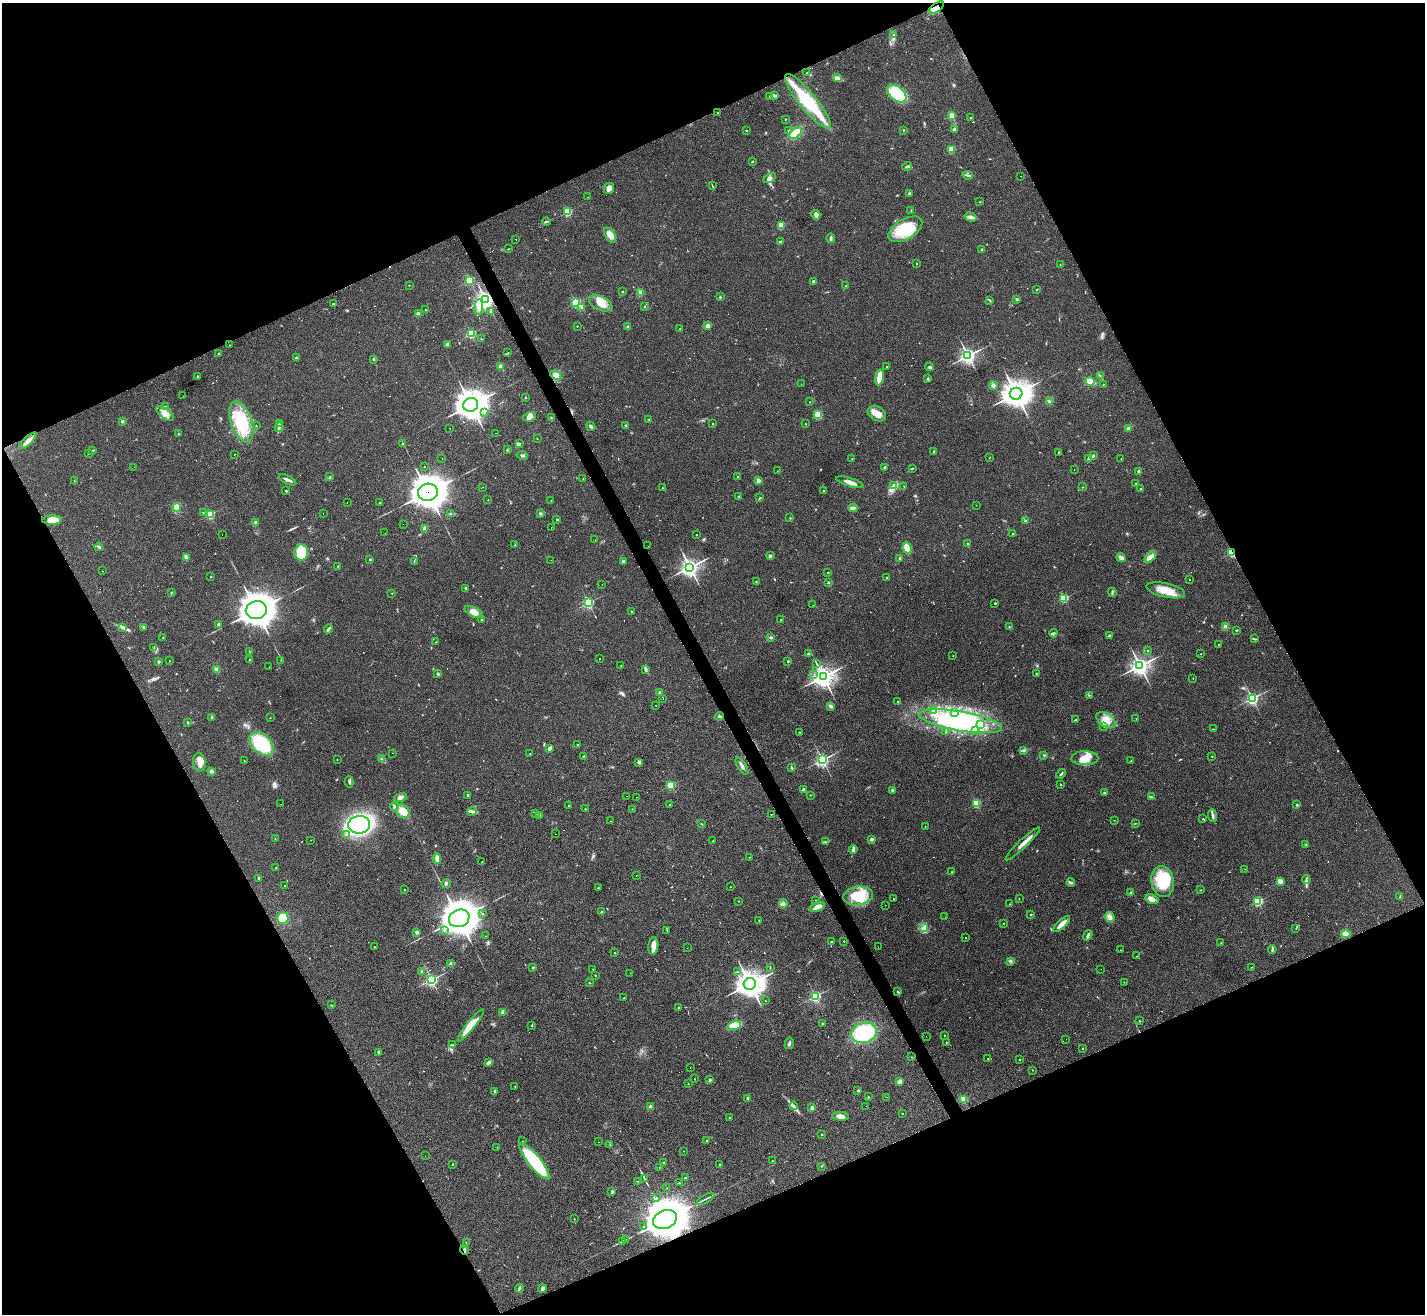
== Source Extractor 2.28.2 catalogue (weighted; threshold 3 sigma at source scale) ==
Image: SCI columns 5-5696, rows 287-5531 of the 5696 x 5686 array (HDU 1 of 3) = the unmasked area's bounding box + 8 px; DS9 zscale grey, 4 x 4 block average (1 PNG px = mean of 4 x 4 image px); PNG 1427 x 1316 px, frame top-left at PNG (2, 3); each listed source drawn as its Kron ellipse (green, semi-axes under 4 px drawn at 4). Shown black and unused: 46% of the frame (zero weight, under 2 of 3 exposures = <1% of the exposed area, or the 3 px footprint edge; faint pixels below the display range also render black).
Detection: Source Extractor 2.28.2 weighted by HDU 2 'WHT'. Background 0.0791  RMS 0.0075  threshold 0.0339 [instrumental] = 3 sigma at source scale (4.5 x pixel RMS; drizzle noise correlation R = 1.50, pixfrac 1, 0.05/0.05 arcsec/px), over >= 5 px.
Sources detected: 623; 4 too faint to see at this stretch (4 x 4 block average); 2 inside a brighter object's white glare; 15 cosmic-ray / hot-pixel residue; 1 long thin detection or spike segment (spike, bleed or trail) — neither listed nor drawn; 5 coinciding with a brighter row at this scale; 13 inside a brighter listed object's ellipse — not listed separately; of the other 583, all 500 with FLUX_AUTO >= 1.16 (the completeness limit of this list) listed and drawn (83 fainter detections not listed), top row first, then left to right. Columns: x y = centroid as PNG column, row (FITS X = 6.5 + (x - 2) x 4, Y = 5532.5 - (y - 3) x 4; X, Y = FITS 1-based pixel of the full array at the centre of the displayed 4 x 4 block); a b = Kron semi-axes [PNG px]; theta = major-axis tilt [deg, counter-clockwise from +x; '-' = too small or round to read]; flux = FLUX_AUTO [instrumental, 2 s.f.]
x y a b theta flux
936 8 9 4 36 27
893 35 3 2 - 3.6
807 73 2 2 - 2.4
837 78 4 3 - 9.4
897 94 11 6 -40 300
769 96 2 2 - 1.8
774 96 2 2 - 1.5
808 101 34 8 -51 250
718 113 2 2 - 2.5
952 115 2 2 - 140
970 118 2 2 - 2.8
786 119 2 2 - 7.4
954 129 2 2 - 29
788 130 2 2 - 1.9
903 130 2 2 - 12
747 131 2 2 - 1.9
795 133 7 4 36 84
951 149 2 2 - 190
752 161 3 2 - 3.3
907 166 5 2 - 11
968 175 5 2 - 6.4
1021 176 2 2 - 1.2
770 178 7 4 30 13
712 186 3 2 - 2.7
609 188 6 5 - 22
909 193 2 2 - 5.7
588 197 2 2 - 1.3
980 202 2 2 - 1.6
911 211 3 2 - 2.1
568 212 2 2 - 330
816 215 5 3 - 19
970 217 6 3 -16 24
546 221 4 2 - 5.6
781 225 2 2 - 200
905 229 19 10 31 170
610 235 8 5 -56 51
831 238 4 2 - 8.5
516 239 2 2 - 5.1
781 241 2 2 - 2.6
508 249 2 2 - 1.8
982 250 2 2 - 10
917 264 2 2 - 5.4
1060 264 2 2 - 1.3
470 280 2 2 - 360
813 281 2 2 - 23
409 285 2 2 - 1.3
846 286 2 2 - 3
1037 290 2 2 - 2.6
622 292 2 2 - 8.2
640 293 2 2 - 130
720 297 2 2 - 12
485 299 3 3 - 1600
1017 299 2 2 - 28
989 300 3 2 - 3.6
576 303 2 2 - 420
601 303 12 7 -25 52
334 304 3 2 - 2.9
479 307 8 3 84 22
582 307 3 2 - 5.8
645 307 2 2 - 1.8
425 309 2 2 - 1.8
490 312 3 2 - 4.4
418 314 2 2 - 63
577 326 2 2 - 5.4
628 326 2 2 - 11
707 326 2 2 - 100
680 328 2 2 - 1.4
471 333 2 2 - 450
481 339 2 2 - 2.5
230 345 2 2 - 1.3
447 345 3 2 - 12
218 353 2 2 - 1.3
508 353 2 2 - 1.4
968 356 3 3 - 1200
296 358 2 2 - 8.2
373 359 3 2 - 4.1
501 366 2 2 - 25
887 366 2 2 - 1.6
930 367 4 2 - 7.3
556 375 6 4 -27 18
1100 375 2 2 - 1.6
197 376 2 2 - 13
879 377 8 3 81 61
927 378 3 2 - 2
1090 381 4 3 - 82
801 384 2 2 - 1.8
1103 384 2 2 - 3.1
993 385 4 3 - 11
1016 394 6 6 - 4900
183 396 2 2 - 1.3
526 397 2 2 - 2
1049 401 3 2 - 6.5
810 402 2 2 - 1.2
471 405 7 6 - 5600
166 407 2 2 - 1.4
484 412 2 2 - 2.2
165 413 10 5 -37 33
877 414 10 7 -30 43
818 415 4 3 - 53
530 417 6 4 11 23
551 418 3 2 - 3.4
649 419 2 2 - 1.5
122 421 2 2 - 38
241 422 21 10 -71 220
279 423 3 2 - 5.1
713 424 2 2 - 7.5
806 424 2 2 - 2.6
256 426 2 2 - 1.6
591 426 5 3 - 11
626 426 3 2 - 4.9
279 427 4 2 - 8.6
450 428 2 2 - 27
1128 428 3 3 - 8.2
496 433 2 2 - 4.4
178 434 2 2 - 1.7
537 439 2 2 - 4.7
28 441 11 3 44 30
403 443 2 2 - 3.3
520 444 2 2 - 3.3
93 450 2 2 - 7
507 450 2 2 - 14
934 451 2 2 - 14
88 453 2 2 - 3.1
1059 453 3 2 - 4.8
234 454 2 2 - 1.9
522 455 5 2 - 6.3
1094 455 3 2 - 4
989 457 3 2 - 1.9
442 458 2 2 - 1.7
1089 458 3 2 - 15
852 459 2 2 - 2.8
1121 459 2 2 - 1.6
424 466 2 2 - 7.8
134 467 2 2 - 1.4
885 467 2 2 - 30
912 468 3 2 - 3
1074 470 2 2 - 1.6
777 471 2 2 - 1.2
1139 471 2 2 - 30
330 476 2 2 - 1.6
738 477 2 2 - 9
583 479 2 2 - 3.1
288 480 9 2 -24 16
74 481 2 2 - 1.3
758 481 2 2 - 76
850 482 14 3 -17 27
1136 483 2 2 - 2.9
894 486 3 2 - 5.7
904 486 2 2 - 1.2
483 487 2 2 - 2.5
1083 487 2 2 - 1.4
662 488 3 2 - 2.8
1140 488 2 2 - 10
286 491 2 2 - 3.7
823 491 2 2 - 10
428 492 10 8 14 7700
739 496 2 2 - 2.9
760 498 2 2 - 3.7
488 500 2 2 - 1.2
551 500 2 2 - 2.6
347 502 2 2 - 1.7
380 503 2 2 - 2.5
976 505 2 2 - 1.7
177 507 4 2 - 64
853 508 4 2 - 25
203 512 2 2 - 4.6
323 513 2 2 - 1.2
451 513 3 2 - 4
540 513 3 2 - 4
210 514 2 2 - 400
790 517 2 2 - 1.4
557 519 2 2 - 15
52 520 10 4 1 57
1025 521 2 2 - 36
256 522 2 2 - 39
403 524 2 2 - 1.4
551 527 2 2 - 1.9
425 529 2 2 - 120
385 533 2 2 - 1.4
1013 533 2 2 - 11
222 534 2 2 - 1.4
696 535 2 2 - 1.3
595 540 2 2 - 1.3
967 544 2 2 - 2.4
515 545 2 2 - 12
648 546 2 2 - 4.1
99 547 4 3 - 8
907 548 5 4 - 53
301 553 8 7 - 190
1231 553 3 2 - 61
770 556 3 3 - 6.7
1150 557 7 4 40 20
186 558 4 2 - 5.1
900 558 4 2 - 5.2
1121 558 5 3 - 20
370 560 2 2 - 17
551 560 2 2 - 1.9
414 561 3 2 - 2.9
623 561 3 2 - 8.6
337 566 2 2 - 2.4
690 567 4 3 - 1800
102 571 2 2 - 1.6
828 572 2 2 - 7.1
211 577 2 2 - 1.8
886 578 2 2 - 6.2
1189 580 2 2 - 1.9
756 582 2 2 - 1.8
828 582 2 2 - 22
602 584 2 2 - 2.3
466 588 3 2 - 7.6
1166 590 20 7 -12 74
171 592 3 2 - 3.5
1112 592 4 2 - 5.7
392 593 2 2 - 4.4
1064 598 2 2 - 320
588 603 2 2 - 760
995 603 2 2 - 12
813 605 2 2 - 3
256 610 10 9 - 7100
631 611 2 2 - 9.1
474 612 10 4 -23 33
482 620 2 2 - 11
781 620 2 2 - 2.4
218 624 2 2 - 39
143 627 3 2 - 5.1
1009 627 2 2 - 1.8
1226 627 2 2 - 130
123 628 3 2 - 4
328 629 5 2 - 12
1236 630 3 2 - 3.7
1053 633 4 2 - 4.5
1109 636 2 2 - 27
163 637 2 2 - 1.8
771 637 3 2 - 5.3
1254 639 4 2 - 4.3
436 642 2 2 - 3.8
1218 644 2 2 - 1.4
154 647 2 2 - 1.5
1147 650 2 2 - 3.3
249 651 2 2 - 1.8
808 654 3 2 - 7.7
1201 654 2 2 - 3.2
953 655 2 2 - 1.2
249 659 2 2 - 2.1
600 659 2 2 - 5.1
281 660 2 2 - 2.5
170 661 2 2 - 1.4
788 661 2 2 - 15
158 662 2 2 - 30
816 663 2 2 - 2.4
621 665 2 2 - 1.4
1140 666 3 3 - 1900
269 667 2 2 - 1.2
216 669 3 3 - 12
646 669 3 3 - 6.5
1036 673 2 2 - 2.9
438 674 2 2 - 7.9
814 674 2 2 - 1.6
823 677 4 4 - 2900
1193 678 2 2 - 1.8
660 693 2 2 - 47
1089 695 4 2 - 3.7
663 698 2 2 - 4.2
1252 698 2 2 - 790
898 701 2 2 - 3
655 705 2 2 - 16
830 706 3 2 - 12
933 711 3 2 - 6.8
954 713 3 2 - 5.3
720 716 4 2 - 5.5
212 717 3 2 - 4.8
270 718 2 2 - 1.6
1136 718 2 2 - 1.4
1076 720 3 2 - 3.8
1106 720 10 6 -31 43
961 721 42 10 -10 350
187 723 3 2 - 3.3
981 725 4 3 - 14
1104 726 2 2 - 1.8
1213 729 2 2 - 3
975 730 2 2 - 2.1
799 732 2 2 - 3
946 732 2 2 - 1.5
262 744 14 9 -44 290
577 745 2 2 - 8.2
549 749 3 2 - 17
1023 751 3 2 - 3.8
393 753 2 2 - 9.2
530 754 2 2 - 1.2
1044 755 3 2 - 1.9
583 756 2 2 - 3.2
1212 757 2 2 - 1.8
1085 758 13 7 0 58
337 759 2 2 - 1.2
381 759 2 2 - 2.4
822 760 2 2 - 980
244 761 2 2 - 2.2
1131 761 2 2 - 5.4
199 762 9 6 -81 34
639 762 2 2 - 64
742 766 10 2 -59 19
792 768 3 2 - 4.9
211 771 3 3 - 11
1061 774 5 2 - 6.5
349 782 5 2 - 7.5
1061 784 2 2 - 3.2
671 785 2 2 - 320
803 789 3 2 - 11
892 790 2 2 - 5.9
1104 792 3 2 - 3.2
468 795 2 2 - 11
810 795 2 2 - 1.9
627 796 2 2 - 4.3
400 797 6 4 15 15
636 797 2 2 - 3.9
1152 797 2 2 - 1.9
976 803 2 2 - 290
281 804 2 2 - 3.7
670 804 2 2 - 4.3
1297 805 2 2 - 17
568 806 2 2 - 5.4
394 807 4 3 - 5.8
585 809 2 2 - 2.9
632 809 2 2 - 1.7
403 811 7 6 - 51
472 811 5 3 - 8.7
535 813 3 2 - 3.1
771 814 2 2 - 11
539 815 3 2 - 2.6
1212 815 6 3 -81 11
1203 819 2 2 - 2.9
1114 820 2 2 - 1.7
610 821 2 2 - 1.9
1135 823 2 2 - 1.4
701 824 3 2 - 3.6
359 825 11 8 8 790
925 827 2 2 - 1.8
555 834 2 2 - 2.3
346 835 2 2 - 11
275 839 2 2 - 2.2
872 839 2 2 - 47
311 840 2 2 - 2.8
712 841 2 2 - 1.3
825 842 4 2 - 3.9
1023 844 23 3 43 38
1306 845 2 2 - 1.5
853 849 4 3 - 9.3
749 857 2 2 - 1.4
437 859 5 2 - 31
482 862 2 2 - 1.5
276 868 2 2 - 3.6
1245 869 2 2 - 1.5
952 872 2 2 - 2.6
636 875 2 2 - 2.7
259 878 2 2 - 32
1306 879 4 2 - 6
1163 881 15 11 -82 180
1280 881 2 2 - 160
1070 882 4 2 - 10
446 884 4 2 - 4.8
285 886 2 2 - 2.3
730 887 2 2 - 1.4
599 888 3 2 - 3.1
404 890 2 2 - 7.7
1201 890 2 2 - 2.2
1131 893 2 2 - 40
858 896 15 9 8 130
1400 896 3 2 - 3.5
893 899 2 2 - 3.4
1019 899 2 2 - 1.7
1152 899 7 4 -19 19
816 900 2 2 - 1.2
738 901 2 2 - 1.5
1258 901 2 2 - 460
783 904 4 3 - 9.4
1010 904 2 2 - 1.3
885 905 2 2 - 1.4
817 907 8 4 18 21
601 912 2 2 - 4.2
482 914 2 2 - 6.1
1031 914 2 2 - 8.8
945 917 2 2 - 2.7
1109 917 5 4 - 17
283 918 6 5 - 120
459 918 10 8 22 9100
759 920 2 2 - 2
1003 923 2 2 - 5.7
1062 924 11 3 43 39
923 928 3 2 - 7.6
1296 929 2 2 - 1.5
444 930 2 2 - 8.9
667 930 2 2 - 1.9
417 932 2 2 - 48
1346 934 5 3 - 31
1088 935 6 3 55 9.8
485 936 2 2 - 1.7
965 938 2 2 - 4.4
831 941 2 2 - 5.9
844 941 2 2 - 5
1221 943 2 2 - 2.4
653 946 9 5 83 29
374 947 2 2 - 4.4
878 947 2 2 - 2.7
687 948 2 2 - 8.6
1272 949 4 2 - 14
1120 950 2 2 - 3
615 953 2 2 - 8.1
1137 956 2 2 - 5.1
1010 961 2 2 - 2.2
451 964 2 2 - 75
1251 967 2 2 - 1.9
533 968 3 2 - 3.7
770 968 2 2 - 3.6
593 969 2 2 - 1.3
1101 969 2 2 - 1.6
421 971 2 2 - 18
737 972 4 2 - 5.2
630 973 2 2 - 1.5
595 975 2 2 - 3.1
431 980 2 2 - 800
1124 982 2 2 - 3.4
589 983 2 2 - 1.2
750 984 6 5 - 4100
898 992 3 2 - 4.5
815 996 2 2 - 660
624 998 3 2 - 2.4
765 1001 2 2 - 2.5
331 1005 3 2 - 2.1
678 1008 2 2 - 9
503 1012 2 2 - 75
1139 1021 2 2 - 2.1
822 1024 2 2 - 26
471 1025 20 4 52 96
532 1025 3 2 - 2.3
734 1025 7 3 18 86
864 1033 13 10 14 380
945 1035 2 2 - 1.4
926 1036 2 2 - 1.6
1066 1039 2 2 - 2
946 1042 2 2 - 1.5
789 1043 6 2 75 9.5
453 1045 2 2 - 1.5
1083 1048 2 2 - 7.6
378 1052 2 2 - 24
912 1057 2 2 - 1.4
988 1058 2 2 - 2.2
1019 1060 2 2 - 4.9
488 1063 4 3 - 9.2
690 1068 2 2 - 3
1032 1070 2 2 - 4
695 1079 2 2 - 1.3
710 1080 2 2 - 31
900 1081 4 3 - 16
688 1084 2 2 - 6.3
515 1086 2 2 - 3.8
495 1091 2 2 - 24
858 1091 2 2 - 21
868 1097 2 2 - 2
886 1097 2 2 - 2.7
748 1098 2 2 - 30
963 1099 2 2 - 290
793 1106 4 2 - 7.2
866 1106 2 2 - 2.3
650 1107 2 2 - 74
812 1108 2 2 - 59
903 1113 2 2 - 2.9
840 1116 8 3 -4 25
729 1118 2 2 - 8.8
822 1135 2 2 - 5.8
707 1140 2 2 - 1.9
523 1141 2 2 - 2.8
599 1142 2 2 - 1.9
610 1145 2 2 - 1.3
497 1147 2 2 - 1.8
683 1151 2 2 - 2.6
425 1156 2 2 - 1.7
534 1161 23 6 -51 350
772 1161 2 2 - 5.1
664 1162 2 2 - 4.4
452 1164 2 2 - 2.6
720 1164 2 2 - 7.3
822 1166 2 2 - 2.5
659 1167 2 2 - 1.3
685 1178 2 2 - 2.5
645 1179 2 2 - 2
638 1181 2 2 - 1.2
680 1183 2 2 - 2.3
667 1188 3 2 - 2.2
612 1191 3 2 - 5.6
656 1198 2 2 - 2.4
706 1199 9 2 30 8.8
574 1219 2 2 - 1.6
665 1219 12 9 23 17000
643 1227 2 2 - 3.3
625 1239 3 2 - 3.4
622 1241 3 2 - 3.7
466 1243 2 2 - 1.8
464 1250 4 2 - 9.2
519 1288 4 2 - 7.6
542 1289 4 2 - 16
Overlapping masked pixels (flux is a lower limit): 7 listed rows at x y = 936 8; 485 299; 28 441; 428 492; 1231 553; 665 1219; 464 1250
Diffuse or blended objects may show on this block-average render without a row.